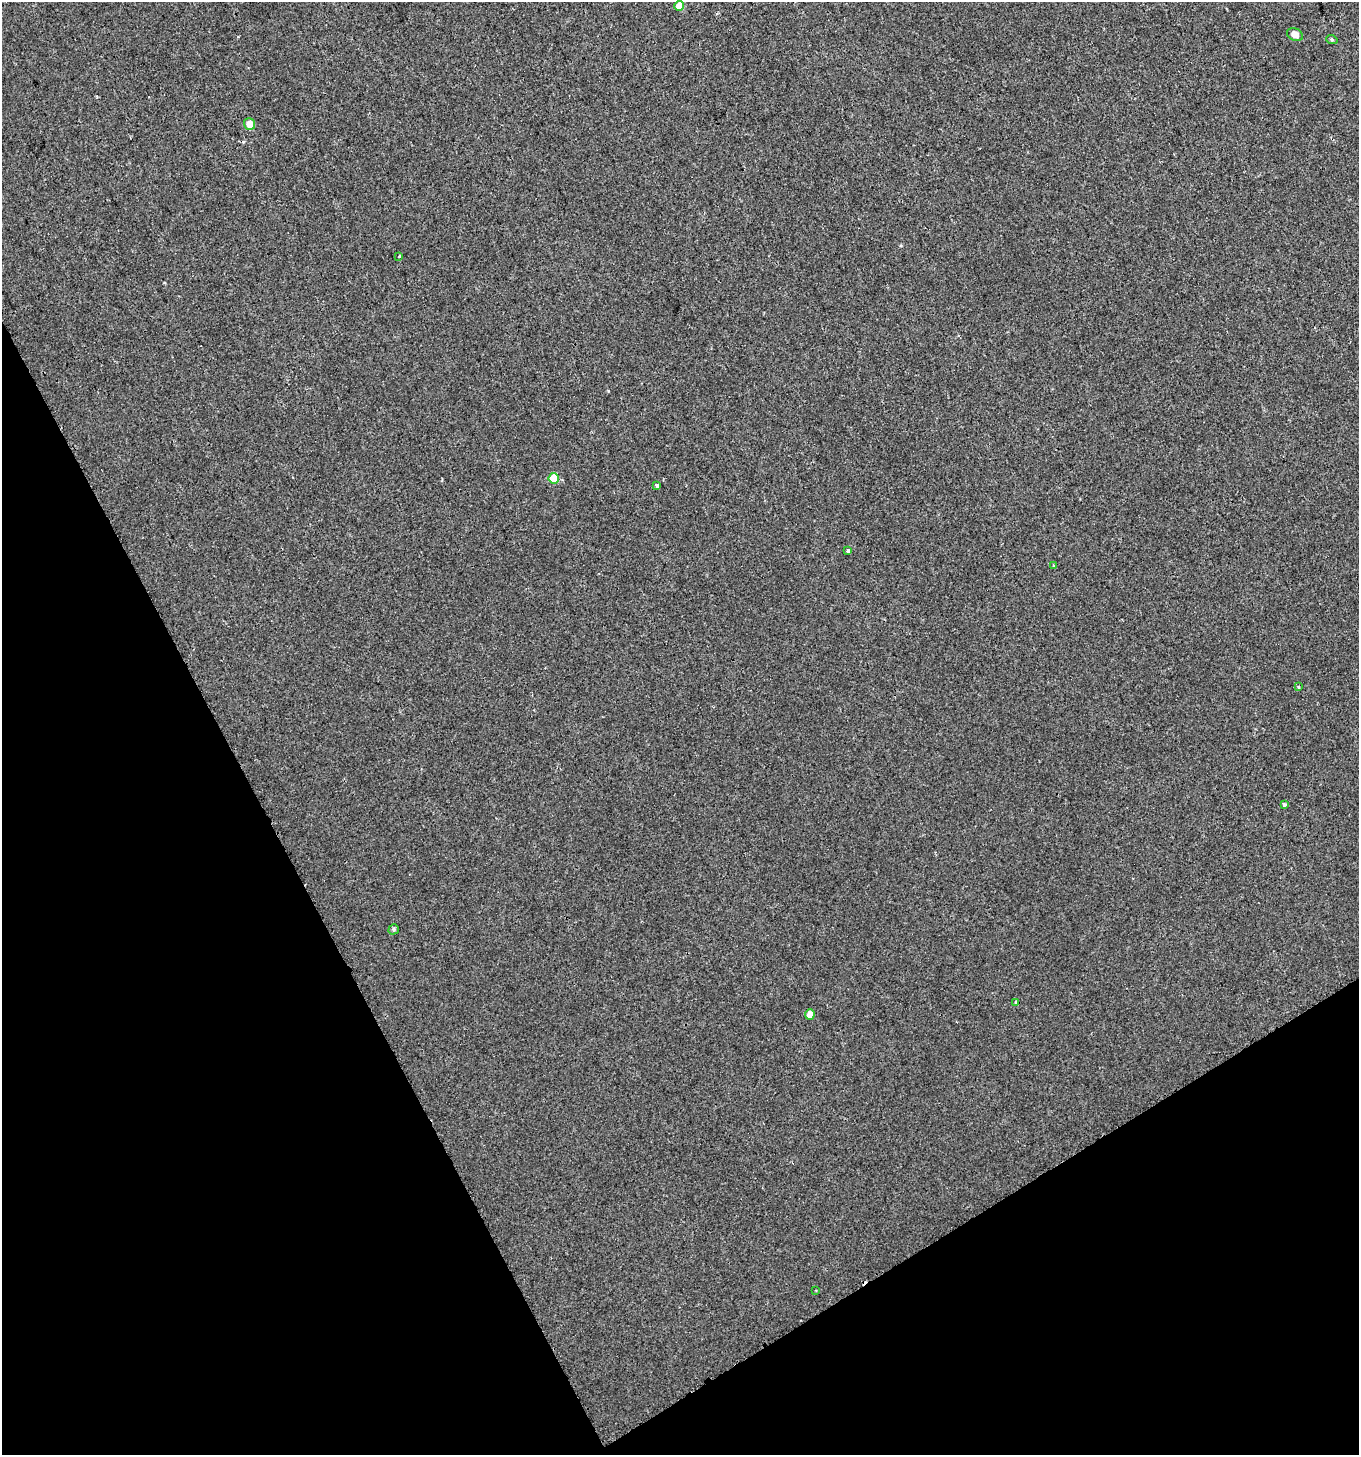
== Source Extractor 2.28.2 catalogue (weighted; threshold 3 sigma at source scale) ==
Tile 14 of 4 x 4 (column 2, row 4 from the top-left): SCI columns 1475-2831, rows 10-1462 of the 5720 x 5827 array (HDU 1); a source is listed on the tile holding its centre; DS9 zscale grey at full resolution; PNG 1361 x 1457 px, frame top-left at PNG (2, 2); each listed source drawn as its Kron ellipse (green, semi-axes under 4 px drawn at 4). Shown black and unused: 27% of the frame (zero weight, under 2 of 3 exposures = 1% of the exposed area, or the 3 px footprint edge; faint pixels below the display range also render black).
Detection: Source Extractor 2.28.2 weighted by HDU 2 'WHT'; one run over the whole footprint, this tile lists its part. Background 1.24e-04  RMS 0.0048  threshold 0.0217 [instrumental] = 3 sigma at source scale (4.5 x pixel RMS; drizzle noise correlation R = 1.50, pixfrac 1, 0.0396/0.0396 arcsec/px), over >= 5 px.
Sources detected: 18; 3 cosmic-ray / hot-pixel residue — neither listed nor drawn; the other 15 listed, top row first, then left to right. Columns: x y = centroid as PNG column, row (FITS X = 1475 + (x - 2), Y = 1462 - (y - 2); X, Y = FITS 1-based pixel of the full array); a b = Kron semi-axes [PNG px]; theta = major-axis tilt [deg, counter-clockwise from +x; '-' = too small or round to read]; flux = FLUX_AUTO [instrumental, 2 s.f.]
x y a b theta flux
679 6 5 5 - 6.7
1295 35 8 6 -23 4
1332 40 6 3 -19 0.58
249 124 6 5 - 6.3
399 256 3 3 - 0.86
554 478 5 5 - 12
657 485 3 3 - 1.3
848 551 3 3 - 2.5
1053 565 3 3 - 0.57
1299 687 3 3 - 1.3
1284 805 3 3 - 1.8
394 929 5 5 - 0.88
1016 1003 4 3 - 0.75
810 1014 5 4 - 4.2
816 1290 2 2 - 0.32